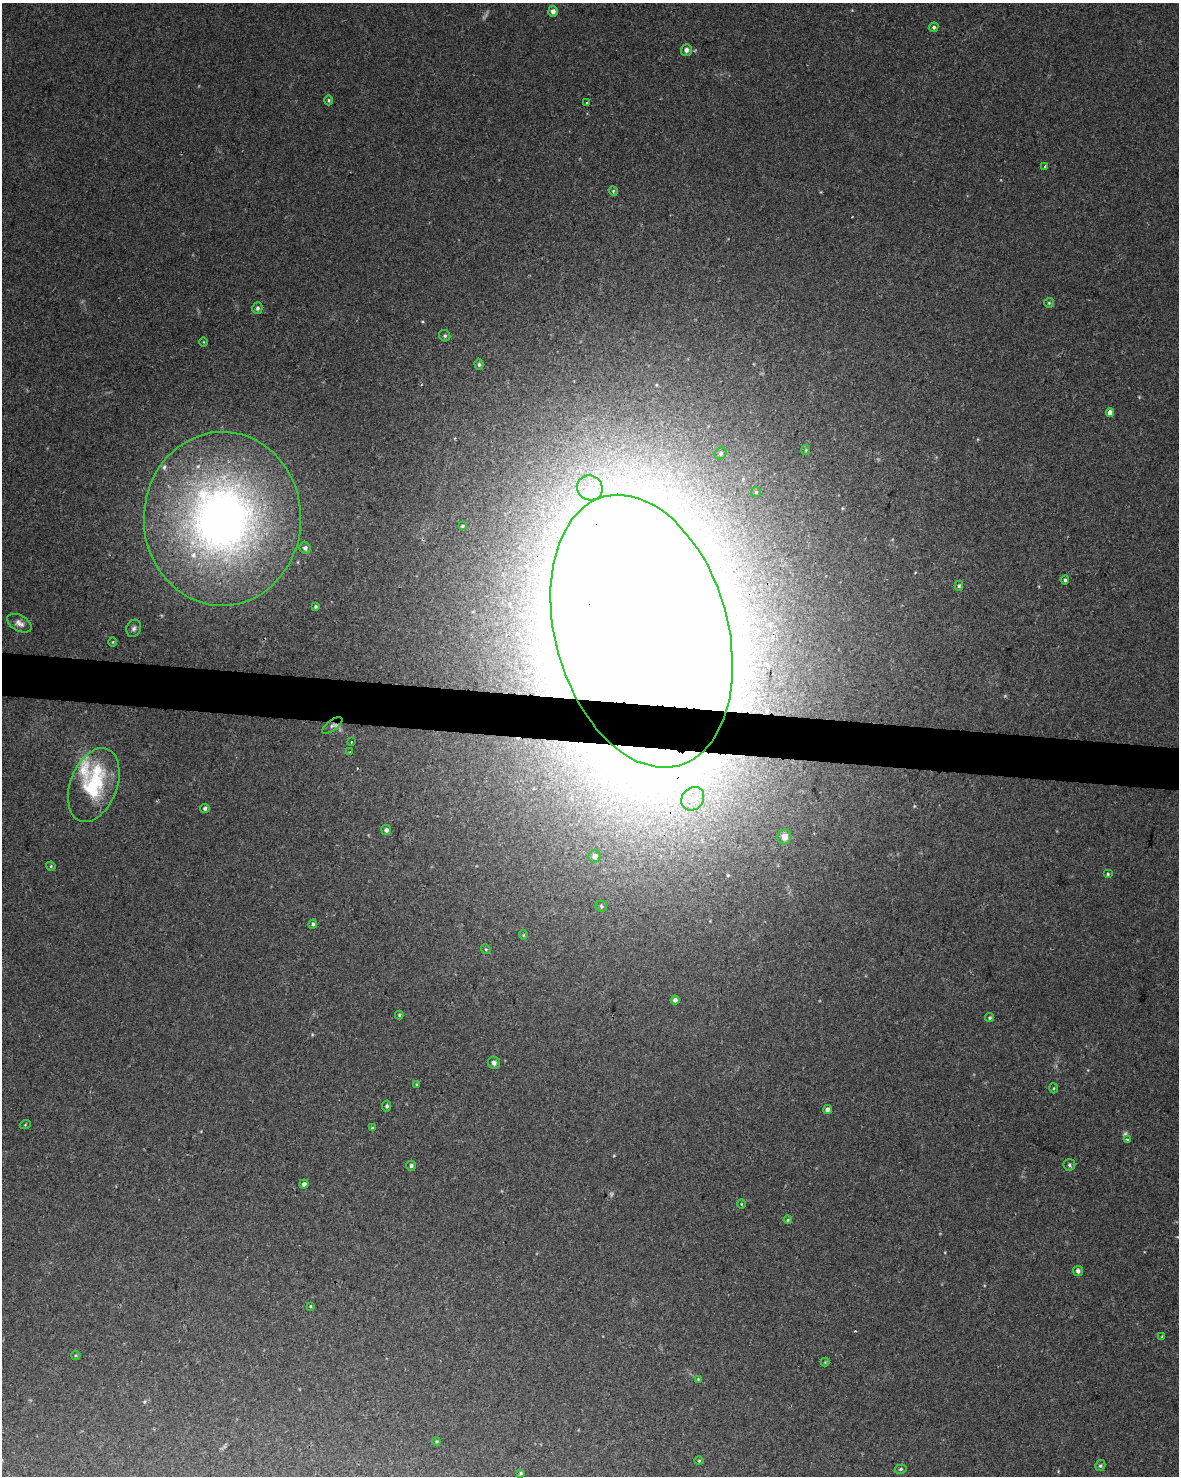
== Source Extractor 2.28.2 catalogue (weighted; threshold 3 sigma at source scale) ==
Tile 6 of 4 x 3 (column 2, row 2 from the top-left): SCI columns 1185-2361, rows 1760-3233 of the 4715 x 4936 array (HDU 1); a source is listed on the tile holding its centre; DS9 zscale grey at full resolution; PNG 1181 x 1478 px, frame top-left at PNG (2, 3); each listed source drawn as its Kron ellipse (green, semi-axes under 4 px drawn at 4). Shown black and unused: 3% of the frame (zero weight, under 2 of 3 exposures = <1% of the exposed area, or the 3 px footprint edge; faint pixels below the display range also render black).
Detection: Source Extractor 2.28.2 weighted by HDU 2 'WHT'; one run over the whole footprint, this tile lists its part. Background 0.045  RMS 0.0065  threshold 0.0291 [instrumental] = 3 sigma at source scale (4.5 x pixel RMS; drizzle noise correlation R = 1.50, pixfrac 1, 0.0396/0.0396 arcsec/px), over >= 5 px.
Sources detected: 84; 4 too faint to see at this stretch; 5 inside a brighter object's white glare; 1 cosmic-ray / hot-pixel residue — neither listed nor drawn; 5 inside a brighter listed object's ellipse — not listed separately; the other 69 listed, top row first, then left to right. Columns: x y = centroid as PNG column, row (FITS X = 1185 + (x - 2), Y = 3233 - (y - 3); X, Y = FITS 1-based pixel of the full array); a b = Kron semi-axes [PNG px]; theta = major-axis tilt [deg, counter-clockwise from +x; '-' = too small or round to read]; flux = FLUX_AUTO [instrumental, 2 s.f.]
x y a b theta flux
553 11 5 5 - 3.1
934 27 5 4 - 1.2
686 50 6 5 - 2.3
329 100 5 3 - 0.84
586 103 3 3 - 0.87
1045 167 3 3 - 4.6
613 191 5 4 - 0.85
1049 303 5 5 - 0.91
257 308 6 5 - 1.5
445 336 6 5 - 1.3
204 342 5 3 - 0.55
479 364 5 4 - 1.2
1110 412 4 4 - 4.8
806 450 5 4 - 0.81
721 453 6 5 - 1.6
590 488 13 12 - 10
756 492 5 5 - 1.1
222 519 87 78 89 450
462 526 4 3 - 1.1
305 548 6 5 - 2
1065 580 4 3 - 1.3
959 586 5 4 - 1.1
315 606 3 3 - 0.97
19 623 13 7 -29 3.6
134 628 9 7 65 2.1
641 631 139 86 -74 7100
113 642 5 3 - 0.62
332 726 12 5 36 1.9
351 742 3 2 - 1.3
350 752 3 3 - 0.62
94 785 38 23 69 44
693 799 12 10 47 9.5
205 808 4 4 - 1.4
386 830 5 5 - 2.2
784 837 7 7 - 5.5
595 856 6 6 - 3
51 866 5 4 - 0.71
1108 874 5 4 - 0.85
601 906 6 5 - 1.1
313 924 5 4 - 1.3
523 935 5 4 - 0.73
486 949 5 4 - 0.88
675 1000 4 4 - 2.1
399 1015 4 4 - 0.85
990 1018 4 4 - 0.97
494 1063 6 6 - 2.1
417 1084 4 3 - 0.68
1054 1088 5 3 - 0.64
387 1106 5 4 - 1.3
827 1110 5 4 - 2.9
25 1125 5 3 - 0.57
372 1128 3 3 - 0.65
1127 1140 3 3 - 1.5
1069 1165 6 5 - 1.2
411 1166 5 5 - 1.7
304 1184 4 4 - 2.3
741 1204 4 3 - 0.55
788 1220 4 3 - 0.74
1078 1271 5 5 - 2
310 1306 4 3 - 0.66
1162 1337 4 3 - 0.6
76 1355 4 4 - 0.73
825 1362 4 4 - 0.59
698 1379 3 3 - 0.54
437 1441 4 4 - 0.8
699 1461 4 4 - 0.77
1100 1466 6 4 57 1.1
901 1469 6 4 15 1
520 1473 4 3 - 0.82
Overlapping masked pixels (flux is a lower limit): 3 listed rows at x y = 222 519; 641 631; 332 726